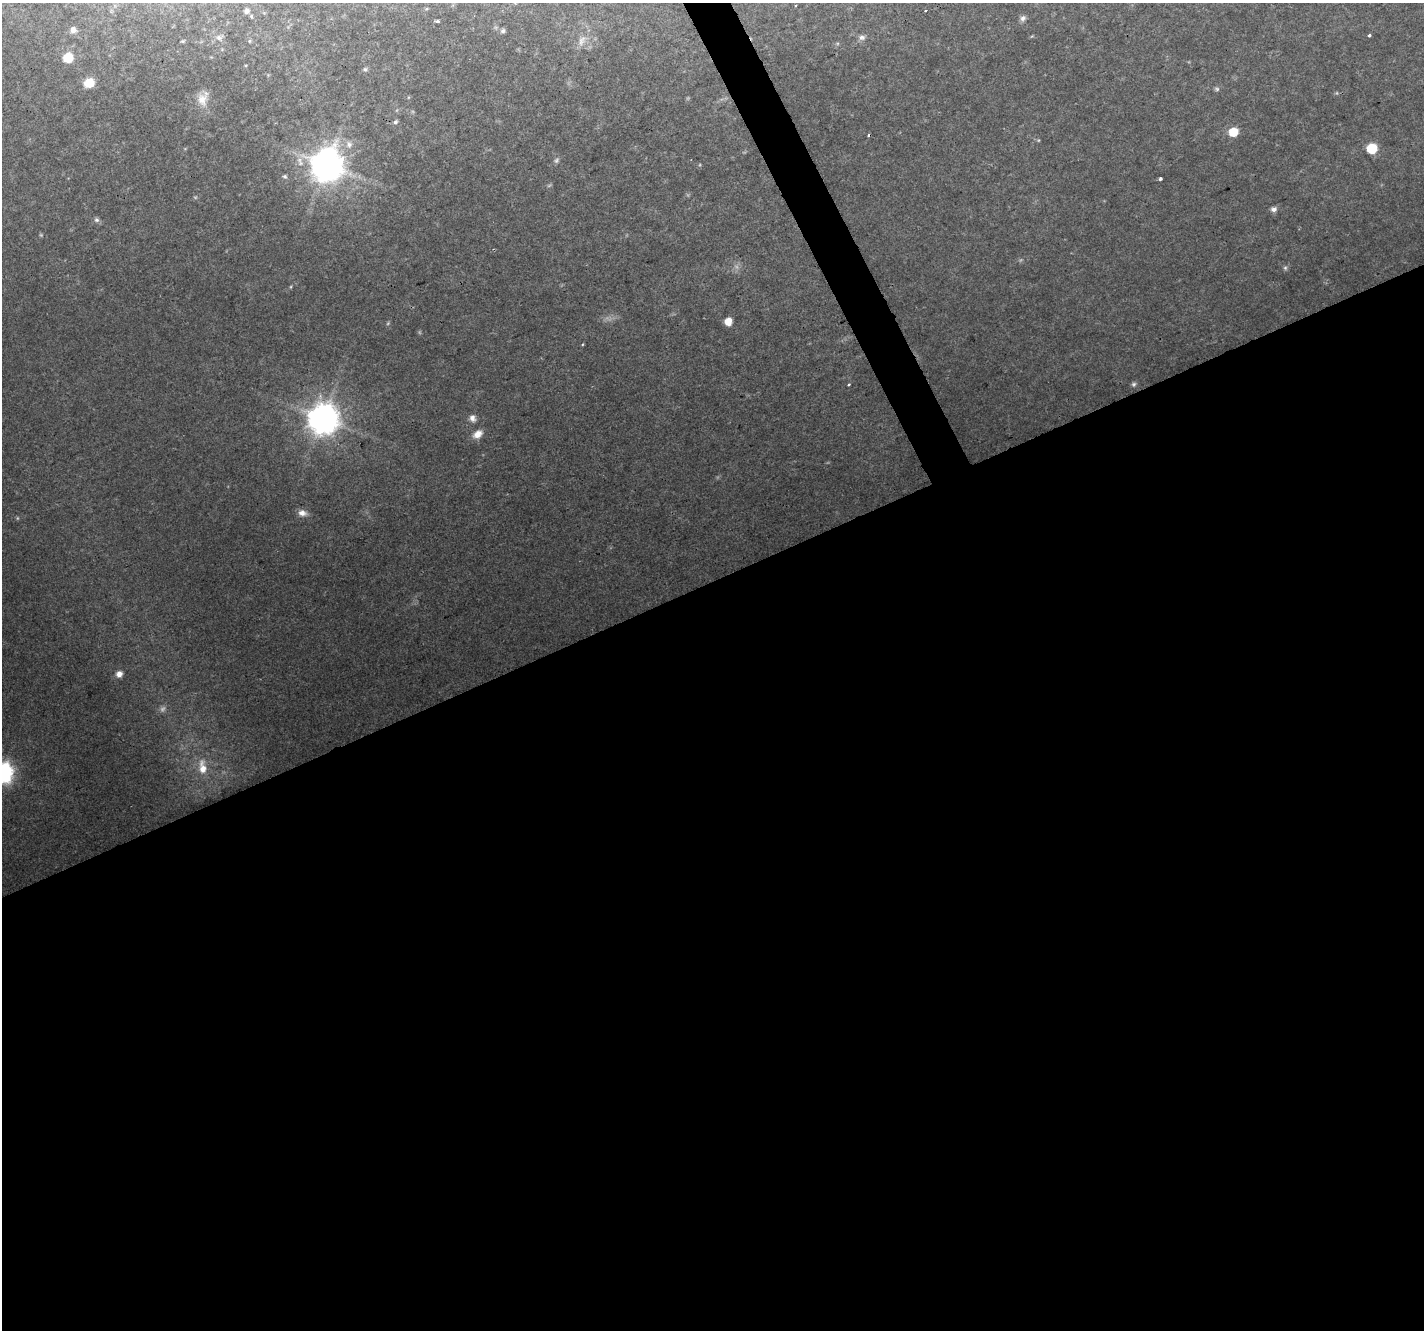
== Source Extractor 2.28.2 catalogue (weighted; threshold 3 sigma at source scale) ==
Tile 15 of 4 x 4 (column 3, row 4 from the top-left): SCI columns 2843-4264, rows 93-1420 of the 5687 x 5553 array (HDU 1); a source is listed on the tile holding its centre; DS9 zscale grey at full resolution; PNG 1426 x 1332 px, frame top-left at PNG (2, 3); no overlay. Shown black and unused: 58% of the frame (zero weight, under 2 of 3 exposures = <1% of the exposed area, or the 3 px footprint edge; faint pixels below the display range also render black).
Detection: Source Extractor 2.28.2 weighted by HDU 2 'WHT'; one run over the whole footprint, this tile lists its part. Background 0.0829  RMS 0.0074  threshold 0.0332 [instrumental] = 3 sigma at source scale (4.5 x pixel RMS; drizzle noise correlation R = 1.50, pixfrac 1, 0.0396/0.0396 arcsec/px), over >= 5 px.
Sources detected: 48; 9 too faint to see at this stretch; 1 cosmic-ray / hot-pixel residue — not listed; the other 38 listed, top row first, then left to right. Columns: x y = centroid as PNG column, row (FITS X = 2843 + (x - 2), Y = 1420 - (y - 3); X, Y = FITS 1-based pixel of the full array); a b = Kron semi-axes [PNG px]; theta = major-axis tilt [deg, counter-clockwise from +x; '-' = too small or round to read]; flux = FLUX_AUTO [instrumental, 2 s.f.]
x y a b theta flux
796 5 3 2 - 0.86
246 11 6 5 - 2.4
1023 18 8 7 - 2.5
437 21 3 3 - 3.7
73 30 7 7 - 4
503 31 6 5 - 1.9
1369 35 3 3 - 1.8
862 37 9 6 7 2.5
219 38 9 7 -42 3.1
183 41 5 3 - 0.95
249 41 5 4 - 0.91
68 58 6 6 - 33
365 69 6 5 - 1.3
89 83 10 9 - 13
1217 89 7 5 -15 1.4
202 99 19 14 -81 11
395 122 6 5 - 1.5
1233 132 6 6 - 25
1038 140 5 4 - 0.83
349 144 10 9 - 5.5
1372 149 6 6 - 54
557 160 8 6 63 2
327 165 10 10 - 1800
285 176 6 6 - 1.7
1160 178 3 3 - 2.6
1274 209 7 6 - 3.4
96 220 7 7 - 2
1285 268 6 6 - 1.5
728 321 6 5 - 12
848 384 3 3 - 0.99
1134 384 6 6 - 1.8
472 418 9 8 - 4.1
323 419 10 9 - 1500
478 434 12 9 35 7.3
302 513 12 8 -12 5.1
119 674 8 7 - 5
202 767 20 10 -83 12
3 773 8 8 - 450
Isophote crosses this tile's border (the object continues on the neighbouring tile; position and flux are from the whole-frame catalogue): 1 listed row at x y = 3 773